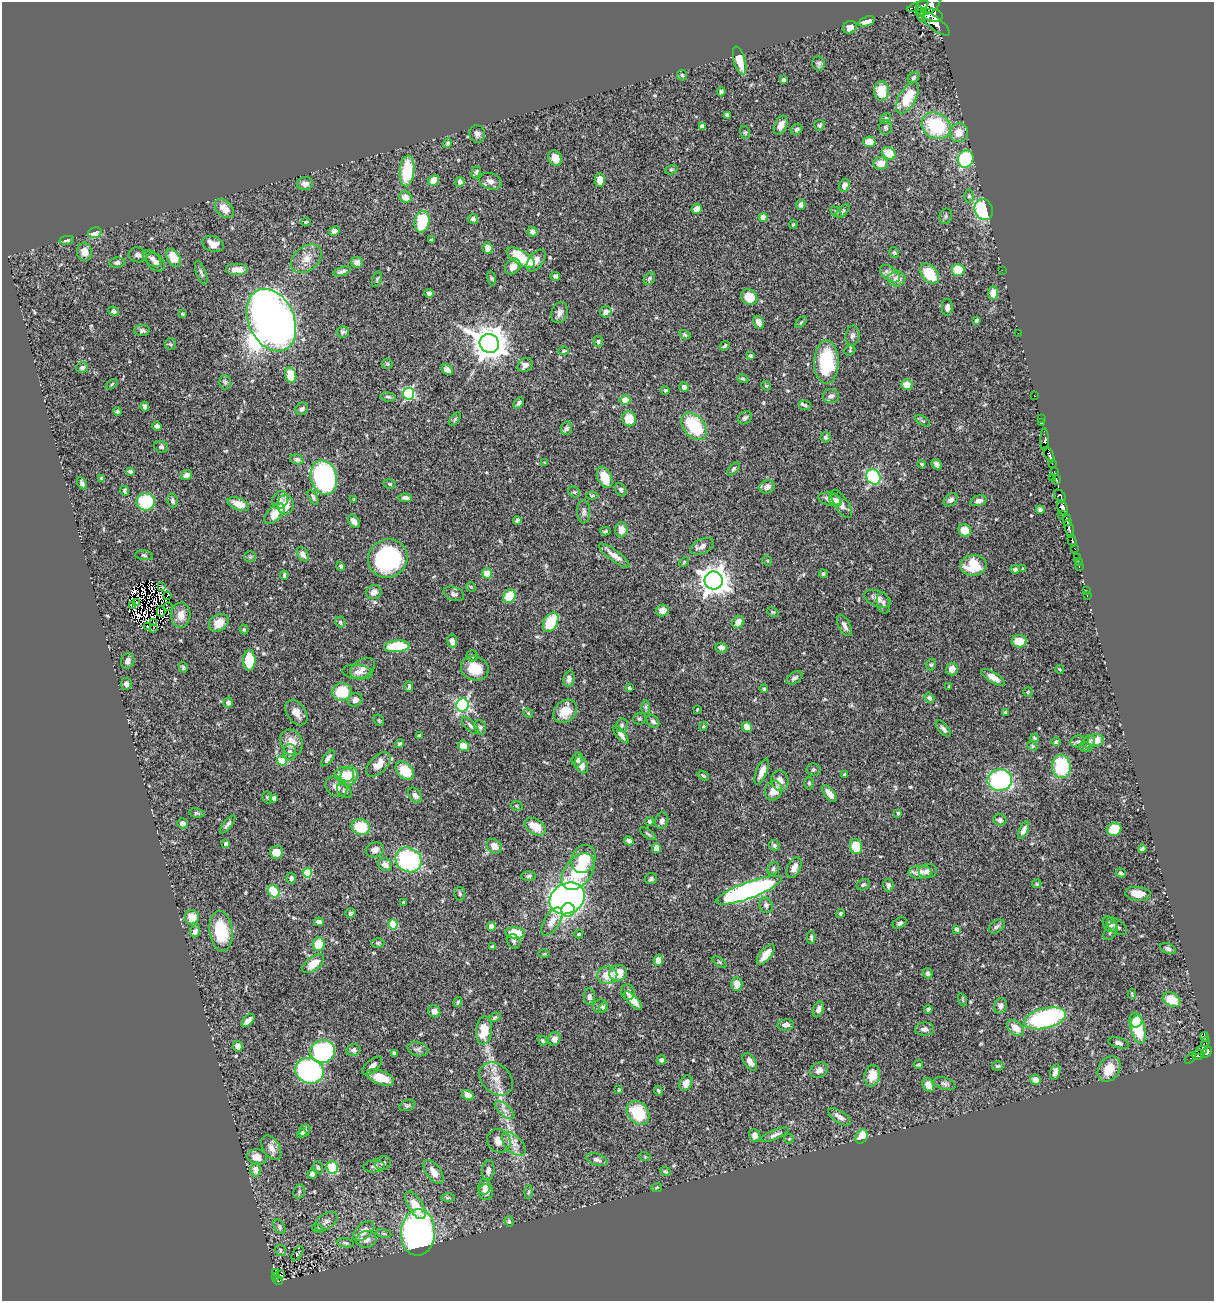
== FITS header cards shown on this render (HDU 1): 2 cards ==
NAXIS1  =                 1212
NAXIS2  =                 1299

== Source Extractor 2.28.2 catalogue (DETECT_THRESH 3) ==
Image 1212 x 1299 px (HDU 1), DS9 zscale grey, 1 PNG px = 1 image px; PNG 1216 x 1303 px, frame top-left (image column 1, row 1299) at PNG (2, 2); each listed source drawn as its Kron ellipse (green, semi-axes under 4 px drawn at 4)
Background 0.725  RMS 0.016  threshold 0.0469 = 3 sigma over >= 5 px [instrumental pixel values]
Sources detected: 553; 10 with non-positive FLUX_AUTO (blend fragments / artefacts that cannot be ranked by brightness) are neither listed nor drawn; of the other 543, the 500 brightest by FLUX_AUTO listed and drawn (43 fainter detections omitted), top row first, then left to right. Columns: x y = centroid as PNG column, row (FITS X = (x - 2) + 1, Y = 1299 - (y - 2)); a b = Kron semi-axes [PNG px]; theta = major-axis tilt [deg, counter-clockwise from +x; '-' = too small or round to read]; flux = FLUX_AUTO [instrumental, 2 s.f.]
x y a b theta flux
928 5 13 8 32 1200
918 6 11 3 19 500
920 14 8 2 -78 210
933 15 10 6 -10 880
866 21 9 4 18 5.9
935 23 18 6 -38 1400
850 27 7 6 - 5.5
740 61 14 6 -75 18
819 63 7 6 - 2.8
682 75 5 5 - 1.6
913 78 6 5 - 2
783 80 4 3 - 2
881 91 10 7 85 23
721 92 4 4 - 2.8
907 98 17 8 60 33
727 115 4 4 - 3.9
885 119 6 5 - 1.9
781 125 10 6 66 7.4
819 125 5 5 - 2.2
702 126 4 4 - 4.9
936 126 15 12 -32 74
886 127 7 6 - 2.6
797 129 6 5 - 2.4
745 132 6 5 - 1.8
959 133 9 9 - 13
477 134 9 7 -78 3.7
869 142 6 5 - 18
448 143 5 4 - 1.9
889 153 7 6 - 21
555 158 8 6 -58 7.9
966 159 9 7 66 110
881 163 7 6 - 12
671 170 6 4 16 1.6
407 171 15 7 85 51
476 172 6 3 74 1.9
434 180 6 5 - 19
600 180 7 5 89 11
490 181 11 8 -20 5.4
460 182 5 4 - 2.3
305 184 8 6 4 5.5
844 185 7 5 66 6.4
969 196 6 5 - 2.1
405 197 6 5 - 9.7
801 205 5 4 - 3.8
224 208 11 7 -46 12
697 209 5 5 - 8.1
984 210 11 9 -67 69
843 211 8 4 48 1.9
836 212 6 4 -45 1.4
946 216 8 6 68 2.5
763 217 4 4 - 11
473 219 5 5 - 3.2
306 222 5 3 - 1.5
422 222 11 7 78 52
793 224 5 4 - 1.3
334 231 6 4 26 4
533 232 5 4 - 4.1
95 233 7 5 19 8.8
67 240 7 3 10 2.3
431 240 3 3 - 1.6
213 244 11 7 -21 11
488 248 6 5 - 7.3
84 252 9 7 -84 9.4
894 252 5 4 - 1.7
138 255 9 7 -10 4.2
152 258 11 6 -42 4.7
174 258 10 6 -61 16
521 258 16 7 -30 45
306 259 17 12 38 12
536 261 12 7 52 7.4
156 262 11 7 -45 5.5
357 262 6 5 - 5.3
117 263 8 5 4 3.4
513 267 8 7 - 7.7
237 269 11 6 0 11
958 270 6 6 - 29
1002 270 2 2 - 4.1
342 271 9 4 18 3.7
201 273 13 4 -70 2.8
890 274 11 6 -37 5
930 274 11 7 -52 36
555 276 5 4 - 2.4
492 278 7 3 -81 1.3
377 279 8 4 73 1.9
649 279 7 5 58 2.3
897 279 9 7 3 9.7
429 293 4 4 - 2.8
993 293 6 4 -84 11
749 297 9 7 -41 23
947 307 8 5 90 4.6
114 311 5 4 - 2.7
606 312 6 5 - 7.3
559 313 11 8 70 5.7
183 314 4 3 - 1.8
271 320 33 22 -65 1400
976 320 4 3 - 1.8
759 322 7 5 -61 6.3
801 322 7 4 46 1.5
142 330 8 5 1 2.7
343 332 6 5 - 2.6
1018 333 2 2 - 89
685 335 6 4 -31 1.4
852 336 10 7 80 3.8
598 341 5 4 - 2.1
489 343 10 9 - 2300
170 344 6 5 - 1.7
725 346 5 3 - 1.4
563 351 5 4 - 1.6
850 351 6 5 - 1.7
750 356 4 4 - 1.5
826 362 22 12 89 71
387 364 5 5 - 1.7
525 365 8 6 31 5.2
82 368 6 5 - 3.3
447 370 6 5 - 5.6
291 375 8 5 -78 20
743 379 5 3 - 1.4
225 382 7 5 -89 2.1
112 384 7 3 36 1.2
907 385 5 5 - 16
766 386 5 4 - 1.2
684 387 5 4 - 4.5
665 390 4 4 - 1.7
409 394 6 5 - 120
1034 395 2 2 - 6.4
831 396 8 7 - 3.6
388 397 7 4 -7 2.3
625 400 5 5 - 14
519 403 6 4 46 3.1
805 405 6 5 - 1.7
145 407 5 4 - 2.9
302 409 6 6 - 2.5
117 411 4 4 - 1.7
745 418 7 6 - 2.8
455 419 8 4 54 1.6
629 419 7 7 - 17
1041 419 2 2 - 8.8
923 421 8 4 -30 1.6
1042 423 2 2 - 12
157 426 5 4 - 3.4
694 426 16 10 -52 57
566 428 7 5 70 2.7
825 437 5 5 - 2.1
1045 440 11 4 90 160
161 447 7 6 - 2.8
1049 455 8 4 -63 460
297 459 7 4 -17 2.8
545 463 3 3 - 1.1
922 464 4 2 - 1.1
936 464 5 4 - 3.4
1052 464 2 2 - 3.3
734 469 8 4 48 2.1
130 471 4 3 - 1.9
1054 472 3 2 - 5.5
186 475 6 4 21 5.6
324 477 17 13 -76 230
605 477 11 7 -66 20
873 477 8 7 - 100
102 478 4 3 - 1.8
1053 478 3 2 - 9.2
1056 480 5 2 - 39
82 483 6 4 -62 2.7
390 484 6 5 - 1.5
767 487 8 6 22 6.9
621 490 7 5 -56 2.7
125 491 5 3 - 2.2
574 492 6 5 - 1.8
592 495 6 4 1 1.4
1060 496 7 5 -51 200
313 497 8 4 -62 2.4
405 498 7 4 -5 3.7
354 499 4 3 - 1.2
830 499 11 6 -13 7.6
172 500 7 5 -79 2.6
280 500 9 7 62 5.1
835 500 7 5 -40 3
951 500 8 5 40 4
979 501 8 5 14 4.7
146 502 9 9 - 54
238 504 11 6 -22 12
841 504 16 7 -58 8
285 505 9 8 - 16
1062 508 7 5 -64 850
1040 510 4 4 - 2.6
584 512 12 6 -89 4.1
275 514 12 7 44 17
1062 514 3 2 - 31
517 520 4 3 - 1.9
1067 520 6 3 -73 91
354 521 7 5 -56 7.3
1069 529 9 3 -73 270
621 530 7 6 - 10
965 530 7 6 - 17
605 531 5 3 - 1.5
1072 540 6 3 -73 180
702 546 12 7 25 5.6
1074 548 3 2 - 34
303 554 8 5 -59 5.3
144 555 9 5 -5 1.9
614 555 18 5 -36 9.2
250 557 6 5 - 1.6
1077 557 2 2 - 6.2
388 558 20 19 - 130
767 561 5 4 - 1.4
1078 561 2 2 - 5.5
684 562 6 3 47 1.3
973 565 13 10 6 32
341 566 5 4 - 1.7
1079 567 2 2 - 5.7
1015 569 5 4 - 2.6
1023 569 4 3 - 1.9
487 573 5 5 - 15
823 574 4 4 - 1.9
284 575 4 3 - 1.6
714 580 9 9 - 1400
161 587 3 2 - 1.9
471 587 5 4 - 1.2
1086 590 2 2 - 7.2
374 592 8 7 - 6.6
454 594 11 6 -19 4.8
167 595 3 2 - 1.3
1087 595 2 2 - 6.4
510 596 7 6 - 34
877 599 14 7 -22 7.6
137 603 2 2 - 1.4
883 603 11 6 -78 4
133 605 3 2 - 1.2
168 607 4 3 - 2.8
662 611 7 6 - 8.4
161 612 5 3 - 2
773 612 6 4 -28 1.3
181 615 13 9 86 9.8
340 622 6 5 - 2.4
551 622 10 7 61 43
738 622 6 5 - 8.8
154 623 3 2 - 1.1
219 623 10 8 35 14
844 625 12 5 -61 4.6
148 627 3 2 - 2.4
153 628 3 2 - 3.9
244 629 5 4 - 1.5
452 641 7 5 -83 6.1
1019 641 7 6 - 23
397 646 13 6 3 43
721 647 6 5 - 3.8
472 656 5 5 - 1.8
249 660 10 6 90 32
128 661 8 6 71 4.4
931 665 6 5 - 1.8
183 667 5 4 - 1.6
362 668 14 9 34 8.1
475 668 14 12 -19 25
952 669 6 6 - 7
1059 669 4 2 - 1.2
357 672 15 7 -6 6.9
993 677 13 5 -32 11
794 678 9 5 33 3.3
569 679 8 5 83 3.3
126 684 6 5 - 4.3
949 686 3 3 - 1.3
409 687 5 3 - 2
629 688 3 3 - 2.4
764 689 4 4 - 2.3
342 692 9 9 - 44
1028 692 5 4 - 1.3
929 698 5 4 - 2.8
355 700 7 6 - 6
228 703 5 4 - 4.5
463 705 6 6 - 220
646 707 7 4 90 2.2
697 709 3 2 - 1.3
565 711 13 10 42 19
1005 712 3 3 - 2.1
296 713 14 9 -54 8.8
528 713 5 4 - 1.3
639 719 6 6 - 1.9
379 720 6 4 -47 1.4
653 721 7 5 -45 3.7
470 725 10 5 -46 3.4
622 725 7 6 - 2.3
703 726 5 4 - 1.9
480 727 7 5 -74 1.9
747 727 5 4 - 8.4
943 729 10 4 -50 3.6
621 735 11 4 -50 5.1
419 736 4 3 - 1.4
1034 738 4 3 - 1.5
1096 740 8 6 15 12
1078 741 7 5 19 2.3
292 742 13 11 -63 12
1056 742 4 4 - 2.1
1089 742 7 5 58 2.5
400 744 5 4 - 2.1
463 746 6 5 - 19
1032 746 5 4 - 1.3
1085 747 6 5 - 1.8
290 752 8 6 -89 4
328 758 9 4 54 4
577 759 7 5 71 3.6
282 761 5 4 - 26
378 764 15 8 45 15
581 765 9 6 -64 9.4
1061 766 12 9 -86 58
813 770 7 6 - 2.1
405 771 11 7 -46 30
762 771 14 5 68 8.7
344 775 9 7 -6 14
845 775 4 3 - 2.5
349 776 10 8 61 20
703 776 6 3 -33 1.3
1000 780 12 11 - 140
780 781 10 8 -78 8.5
809 783 6 4 -88 1.7
336 787 12 9 -36 7.7
344 791 8 6 -44 2.7
774 791 10 8 65 13
829 794 10 5 -51 9.2
415 795 8 6 -54 5.3
267 797 6 4 -73 1.5
274 798 4 4 - 4.1
517 806 6 4 -24 1.4
197 813 8 4 -7 2
898 813 4 3 - 1.5
1000 820 6 5 - 3.7
662 821 8 6 75 4.2
649 822 4 4 - 2.7
183 823 5 5 - 5.4
228 824 11 3 52 2.9
361 827 9 8 - 39
535 827 11 7 -33 18
1114 829 7 6 - 28
1023 830 9 4 65 5.7
648 834 9 3 -36 1.6
629 841 5 4 - 4.6
226 844 4 3 - 3.6
774 845 6 5 - 2.5
494 846 8 6 -34 8.8
856 846 7 6 - 29
656 848 5 4 - 8.5
1142 849 4 3 - 1.9
375 850 9 7 15 5.8
276 852 7 6 - 11
583 859 14 12 67 26
408 860 14 12 -32 110
385 865 7 6 - 6.6
794 868 11 6 64 7.2
773 869 7 5 61 2.5
928 871 9 7 6 6.1
578 872 20 13 52 57
920 872 11 6 1 10
307 873 5 4 - 41
1121 873 5 3 - 1.8
528 876 7 5 2 2.4
291 878 5 5 - 2.6
651 879 6 5 - 2.3
1037 884 5 4 - 1.4
863 885 7 5 24 2.2
888 885 6 5 - 3.8
749 890 35 8 20 270
274 891 6 5 - 34
460 894 7 5 -77 2.3
1138 894 13 7 -7 13
567 898 18 15 30 490
403 902 3 3 - 1.2
766 905 8 6 -70 3.6
568 910 7 6 - 45
350 913 5 5 - 2.8
841 913 4 4 - 1.7
192 917 7 7 - 16
319 922 5 4 - 4
552 922 16 7 59 9.3
900 923 7 5 30 2.8
393 924 5 4 - 44
1110 924 8 6 -54 3.9
491 926 4 4 - 12
997 926 9 5 35 3.5
1117 926 11 6 -38 4.4
957 929 4 4 - 2.3
195 931 6 5 - 3.6
221 931 20 11 -83 40
1111 931 10 6 59 3.3
515 933 10 5 -5 33
579 934 4 3 - 1.5
811 937 6 3 -89 2.3
514 941 7 6 - 2.8
378 943 6 4 -2 1.6
319 944 7 6 - 24
492 947 4 4 - 2.2
1168 948 8 5 -22 2.8
544 954 6 4 1 1.3
766 955 12 5 51 14
658 960 5 4 - 7.7
719 962 8 3 -33 1.4
313 964 13 7 38 18
618 973 9 8 - 15
928 973 5 5 - 3.1
607 975 10 8 12 16
737 984 7 5 -87 10
628 992 8 6 -79 4.6
1132 994 5 3 - 1.3
589 997 8 5 -89 3.7
963 1000 6 4 -72 1.4
1172 1000 9 6 -28 20
633 1001 12 5 -45 11
458 1002 5 3 - 1.5
600 1006 7 6 - 3.2
1001 1006 8 6 72 4.2
603 1008 5 4 - 1.8
818 1009 8 5 69 4.6
928 1009 4 3 - 2.3
434 1011 6 5 - 4.4
495 1017 6 3 29 1.7
1045 1018 21 10 14 170
248 1020 8 4 45 6
1137 1021 6 5 - 17
786 1025 8 5 4 5.6
1016 1028 9 6 -40 13
1138 1028 16 7 -75 59
925 1029 9 6 0 3.9
484 1030 14 8 83 24
1204 1037 5 4 - 82
554 1039 7 6 - 6.8
542 1041 5 4 - 1.5
1206 1042 5 3 - 78
1119 1043 11 5 -17 3.4
238 1046 5 5 - 5.4
418 1049 11 7 -14 4.1
353 1050 7 6 - 2.9
323 1051 12 11 - 110
1201 1051 6 4 20 39
1207 1052 6 4 42 340
394 1053 4 3 - 1.6
1198 1055 6 5 - 91
1191 1058 7 3 47 17
661 1060 5 4 - 3.6
750 1062 10 5 -57 5.8
919 1065 4 4 - 1.7
372 1066 12 6 42 6.2
998 1066 6 4 -1 1.9
1109 1069 14 10 57 19
819 1070 9 7 29 5.8
309 1071 14 12 -24 200
1055 1072 8 5 76 6.6
872 1076 11 7 78 15
380 1077 14 7 -20 21
496 1079 19 14 -43 15
1035 1080 5 5 - 7.6
686 1083 8 6 63 7.7
944 1084 11 6 -16 3.2
928 1085 7 5 -61 10
619 1090 3 3 - 1.1
658 1091 5 4 - 1.4
468 1095 6 4 -30 9.6
407 1105 8 5 22 2.2
505 1110 12 5 -42 5.4
638 1113 13 10 -50 44
839 1117 13 6 -33 6
305 1131 6 5 - 2.6
302 1133 5 4 - 1.9
755 1135 6 5 - 7
775 1135 15 5 23 4.6
862 1137 7 5 59 15
789 1139 5 4 - 1.3
499 1141 12 11 - 11
514 1144 14 8 -44 8.7
271 1148 13 8 -57 7.5
257 1157 10 7 -10 11
645 1157 6 3 -19 1.1
597 1159 11 6 -17 4
383 1163 8 6 21 3.7
374 1166 11 6 2 3.2
318 1167 6 5 - 2
332 1168 6 5 - 46
255 1170 6 5 - 7.6
488 1170 10 6 84 4.8
665 1171 5 4 - 1.8
434 1172 14 7 -54 11
312 1173 5 4 - 4.7
484 1187 8 6 82 5.9
657 1188 5 3 - 1.1
299 1192 7 5 74 2.5
486 1192 8 7 - 7.4
529 1192 6 4 88 1.7
448 1198 7 4 0 1.7
415 1205 16 7 -58 21
326 1221 12 7 34 5
509 1221 5 4 - 1.8
279 1227 8 5 -60 2.4
318 1228 6 3 -13 1.3
364 1231 12 7 41 11
384 1233 8 4 -9 1.8
418 1233 23 17 87 410
366 1239 10 8 11 9.5
345 1243 9 4 -10 2.2
280 1250 5 5 - 1.7
297 1253 8 4 56 1.5
275 1272 3 2 - 1.3
280 1274 3 3 - 3.8
275 1276 4 2 - 13
278 1280 5 3 - 54
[43 fainter detections neither listed nor drawn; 10 non-positive-flux detections neither listed nor drawn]